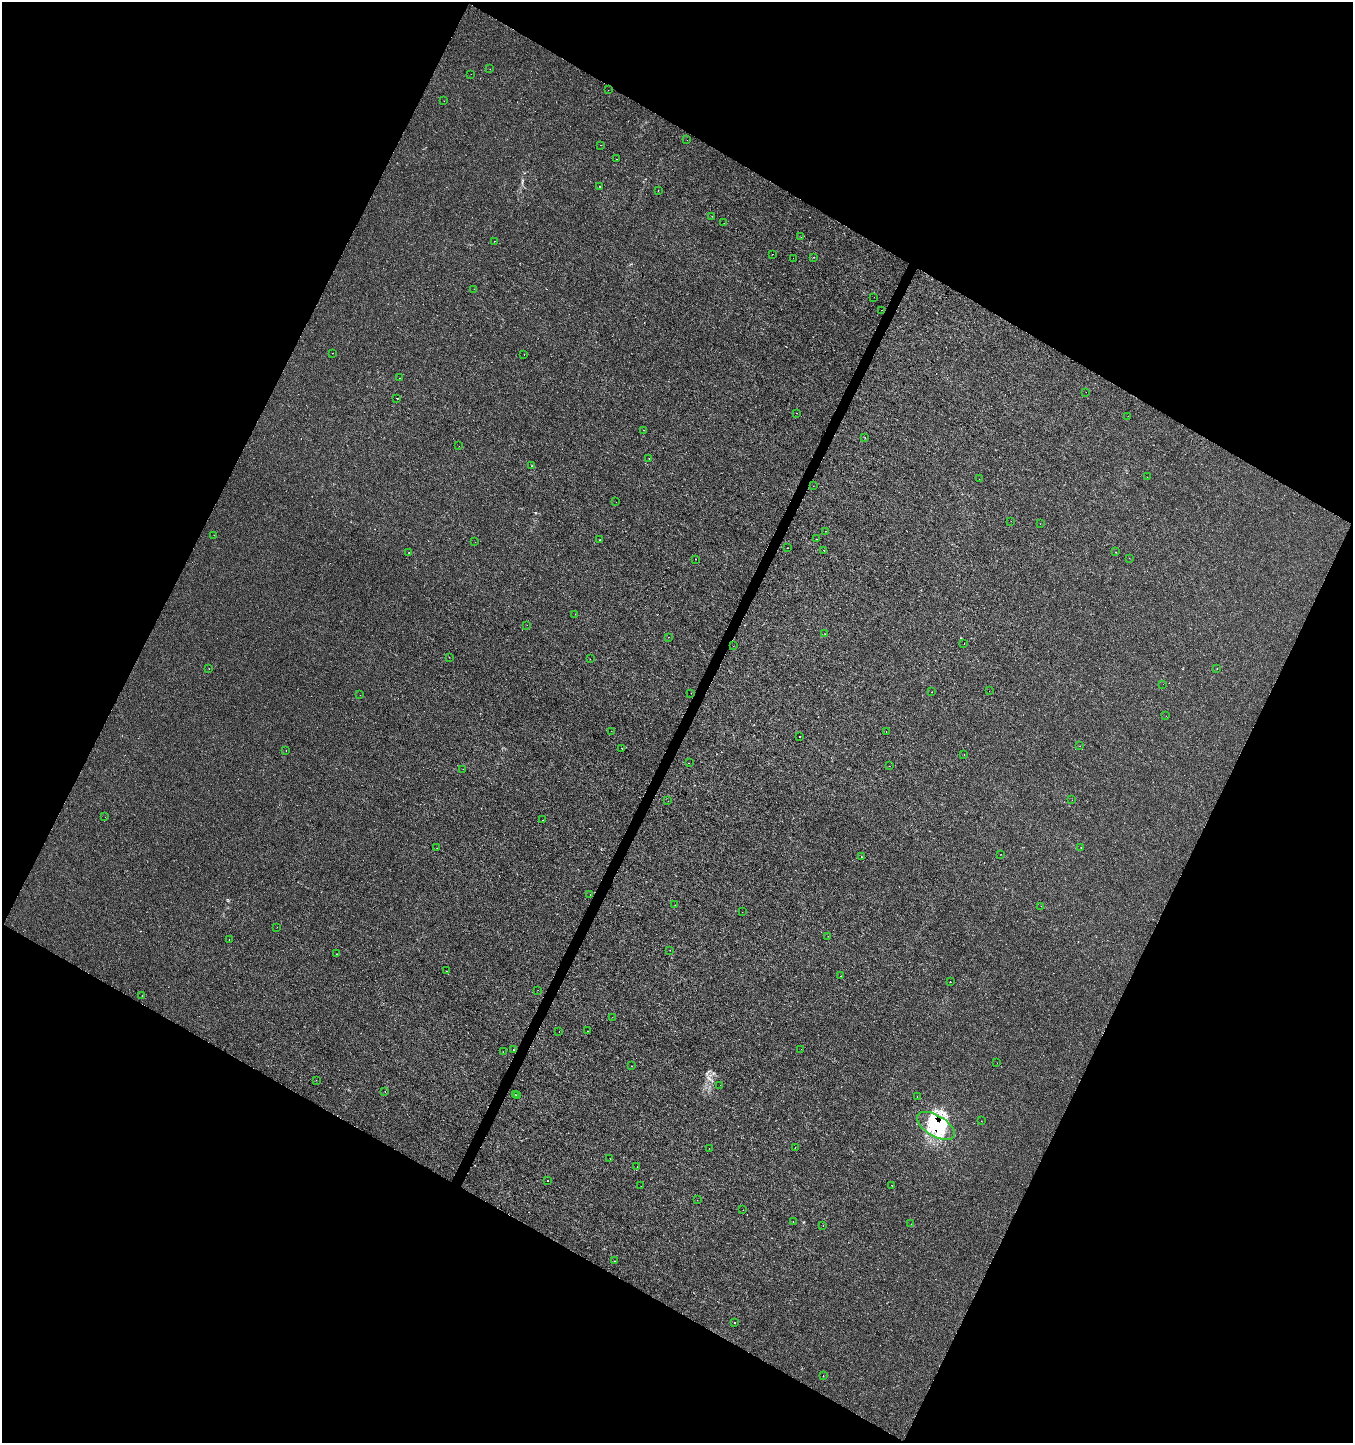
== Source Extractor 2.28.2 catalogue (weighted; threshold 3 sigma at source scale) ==
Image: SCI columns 199-5600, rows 7-5770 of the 5865 x 5770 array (HDU 1 of 3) = the unmasked area's bounding box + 8 px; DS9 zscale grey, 4 x 4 block average (1 PNG px = mean of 4 x 4 image px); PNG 1355 x 1445 px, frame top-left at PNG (2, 2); each listed source drawn as its Kron ellipse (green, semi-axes under 4 px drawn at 4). Shown black and unused: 46% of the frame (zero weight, under 3 of 4 exposures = <1% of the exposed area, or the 3 px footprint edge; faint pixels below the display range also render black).
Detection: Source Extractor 2.28.2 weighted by HDU 2 'WHT'. Background 8.52e-04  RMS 0.0013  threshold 0.00604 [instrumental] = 3 sigma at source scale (4.5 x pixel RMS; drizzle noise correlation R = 1.50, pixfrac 1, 0.0396/0.0396 arcsec/px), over >= 5 px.
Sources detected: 143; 1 too faint to see at this stretch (4 x 4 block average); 3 inside a brighter object's white glare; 8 cosmic-ray / hot-pixel residue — neither listed nor drawn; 4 inside a brighter listed object's ellipse — not listed separately; the other 127 listed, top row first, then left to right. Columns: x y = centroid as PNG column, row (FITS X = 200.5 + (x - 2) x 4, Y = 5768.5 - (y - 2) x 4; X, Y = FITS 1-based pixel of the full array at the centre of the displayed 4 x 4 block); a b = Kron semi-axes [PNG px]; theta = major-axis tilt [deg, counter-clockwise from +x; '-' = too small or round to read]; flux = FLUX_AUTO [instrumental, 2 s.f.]
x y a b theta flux
490 69 2 2 - 0.2
471 74 2 2 - 0.58
608 90 2 2 - 0.1
444 101 2 2 - 0.18
687 140 2 2 - 0.35
601 145 2 2 - 0.41
617 159 2 2 - 0.34
600 186 2 2 - 0.57
658 190 2 2 - 0.14
712 216 2 2 - 0.18
724 223 2 2 - 0.17
801 237 2 2 - 0.15
494 241 2 2 - 0.23
772 254 2 2 - 0.35
813 257 2 2 - 0.2
793 258 2 2 - 0.18
474 289 2 2 - 0.58
874 297 2 2 - 0.29
881 310 2 2 - 0.18
333 353 2 2 - 0.44
524 355 2 2 - 0.21
400 378 2 2 - 0.2
1086 392 2 2 - 0.58
397 398 2 2 - 0.58
797 413 2 2 - 0.62
1128 416 2 2 - 0.33
643 430 2 2 - 0.79
865 438 2 2 - 0.23
459 446 2 2 - 0.26
649 458 2 2 - 0.53
532 466 2 2 - 0.48
1147 477 2 2 - 0.41
979 479 2 2 - 0.2
813 486 2 2 - 0.22
616 502 2 2 - 0.17
1011 521 2 2 - 0.11
1040 524 2 2 - 0.17
825 531 2 2 - 0.49
214 535 2 2 - 0.13
816 539 2 2 - 0.27
600 540 2 2 - 0.26
475 542 2 2 - 0.14
788 548 2 2 - 0.17
824 550 2 2 - 0.5
409 552 2 2 - 0.17
1116 552 2 2 - 0.5
1129 558 2 2 - 0.5
695 559 2 2 - 0.57
575 614 2 2 - 0.37
527 625 2 2 - 0.26
825 634 2 2 - 0.15
668 637 2 2 - 0.23
964 644 2 2 - 0.18
733 646 2 2 - 0.12
449 657 2 2 - 0.36
590 659 2 2 - 0.1
209 669 2 2 - 0.14
1217 669 2 2 - 0.2
1163 684 2 2 - 0.21
989 691 2 2 - 0.12
932 692 2 2 - 0.31
691 693 2 2 - 0.17
360 695 2 2 - 0.32
1166 716 2 2 - 0.11
611 731 2 2 - 0.12
886 732 2 2 - 0.34
800 737 2 2 - 0.72
1080 746 2 2 - 0.35
622 748 2 2 - 0.33
286 751 2 2 - 1.3
964 754 2 2 - 0.76
689 763 2 2 - 0.25
889 766 2 2 - 0.15
463 769 2 2 - 0.13
1072 800 2 2 - 0.1
668 801 2 2 - 0.16
105 817 2 2 - 0.2
543 820 2 2 - 0.56
437 848 2 2 - 0.18
1081 848 2 2 - 0.3
1001 854 2 2 - 0.15
861 857 2 2 - 0.42
590 895 2 2 - 0.18
675 905 2 2 - 0.26
1041 906 2 2 - 0.21
742 912 2 2 - 0.19
277 927 2 2 - 0.19
828 936 2 2 - 0.46
229 939 2 2 - 0.16
670 950 2 2 - 0.22
337 954 2 2 - 0.19
446 971 2 2 - 0.9
841 976 2 2 - 0.17
950 981 2 2 - 0.95
538 990 2 2 - 0.12
142 996 2 2 - 0.25
612 1017 2 2 - 0.39
587 1031 2 2 - 0.85
559 1032 2 2 - 0.15
513 1049 2 2 - 0.49
801 1049 2 2 - 0.12
503 1052 2 2 - 0.22
997 1063 2 2 - 0.1
632 1066 2 2 - 0.2
316 1080 2 2 - 0.2
720 1085 2 2 - 0.18
385 1092 2 2 - 0.48
516 1095 2 2 - 0.49
518 1096 2 2 - 0.49
917 1097 2 2 - 0.42
981 1121 2 2 - 0.2
936 1126 21 10 -31 27
795 1147 2 2 - 0.66
709 1148 2 2 - 0.26
610 1159 2 2 - 0.23
637 1166 2 2 - 0.54
547 1180 2 2 - 0.61
892 1185 2 2 - 0.74
641 1186 2 2 - 0.15
697 1200 2 2 - 0.15
743 1210 2 2 - 0.099
793 1221 2 2 - 0.19
911 1224 2 2 - 0.19
823 1226 2 2 - 0.24
615 1261 2 2 - 0.69
734 1323 2 2 - 0.36
823 1376 2 2 - 0.33
Overlapping masked pixels (flux is a lower limit): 1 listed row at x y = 936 1126
Diffuse or blended objects may show on this block-average render without a row.